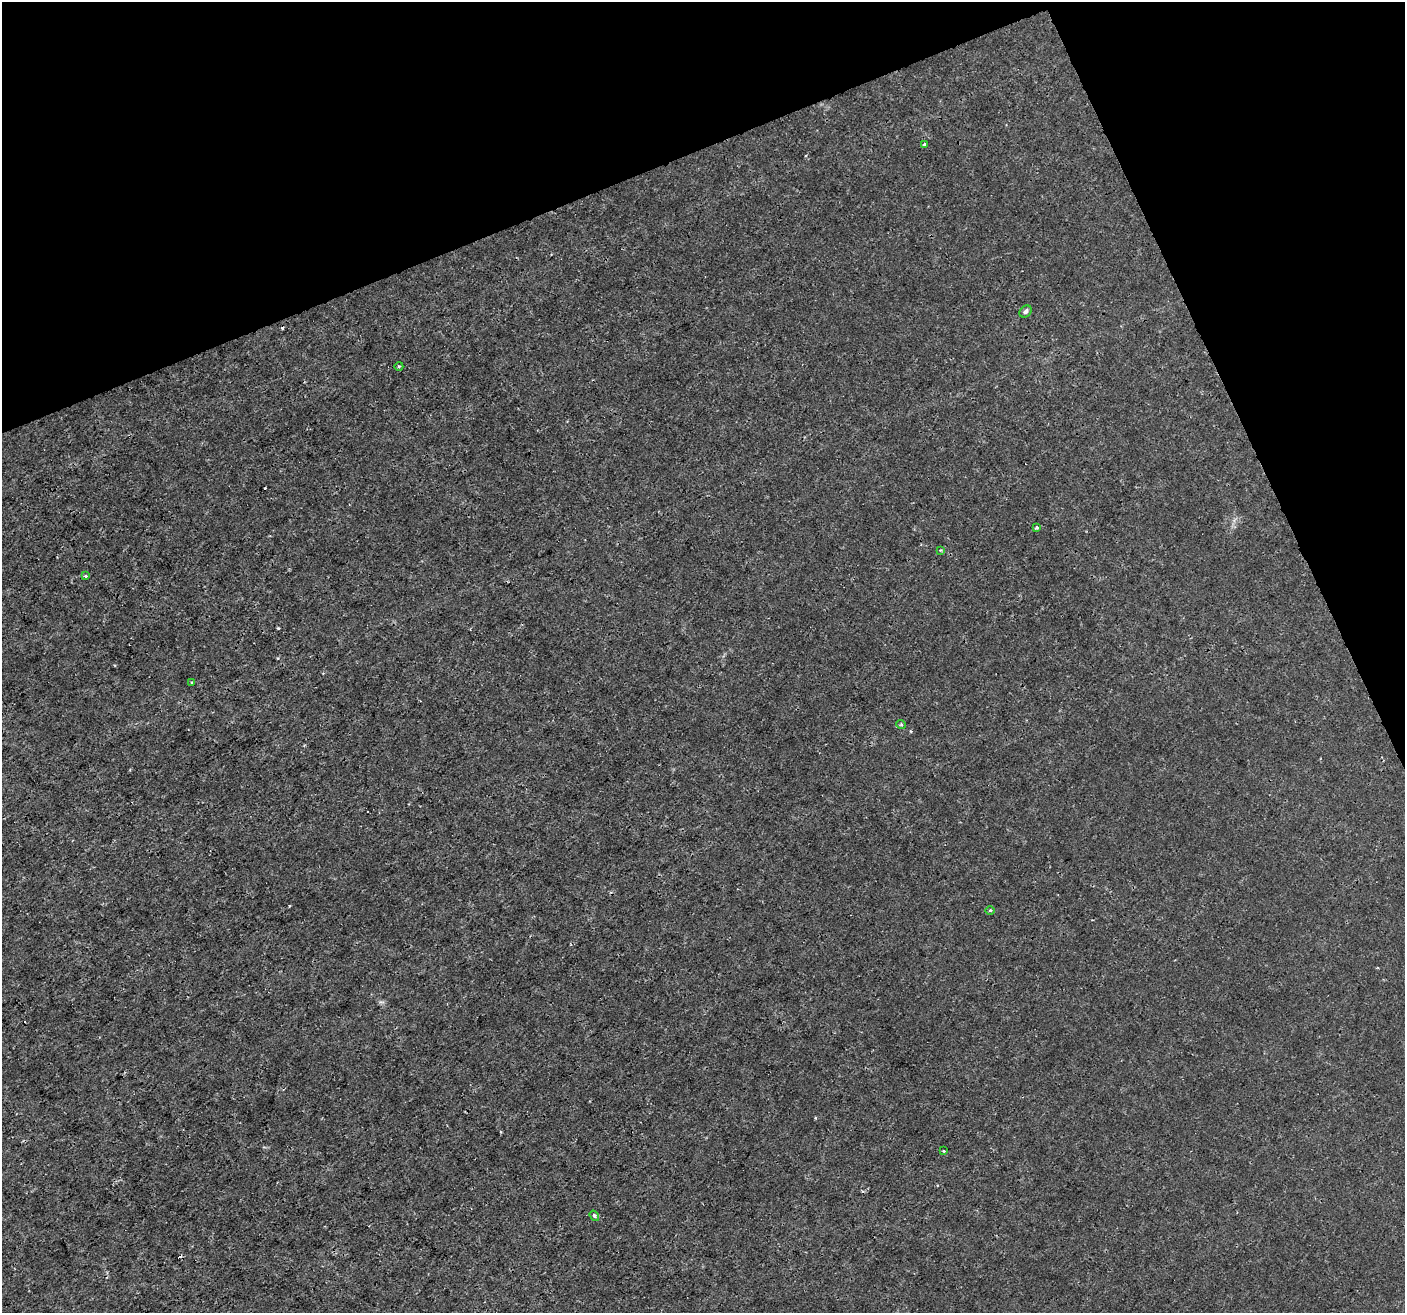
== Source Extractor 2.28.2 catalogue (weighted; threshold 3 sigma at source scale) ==
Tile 3 of 4 x 4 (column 3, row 1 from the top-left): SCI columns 2810-4212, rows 4078-5388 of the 5617 x 5474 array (HDU 1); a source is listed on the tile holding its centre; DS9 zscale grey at full resolution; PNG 1407 x 1315 px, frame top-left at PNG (2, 2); each listed source drawn as its Kron ellipse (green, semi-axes under 4 px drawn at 4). Shown black and unused: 20% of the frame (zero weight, under 3 of 4 exposures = <1% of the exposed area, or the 3 px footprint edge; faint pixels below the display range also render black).
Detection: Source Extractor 2.28.2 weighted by HDU 2 'WHT'; one run over the whole footprint, this tile lists its part. Background -2.14e-04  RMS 7.2e-04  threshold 0.00326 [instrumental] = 3 sigma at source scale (4.5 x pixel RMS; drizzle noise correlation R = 1.50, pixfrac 1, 0.0396/0.0396 arcsec/px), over >= 5 px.
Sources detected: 14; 3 cosmic-ray / hot-pixel residue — neither listed nor drawn; the other 11 listed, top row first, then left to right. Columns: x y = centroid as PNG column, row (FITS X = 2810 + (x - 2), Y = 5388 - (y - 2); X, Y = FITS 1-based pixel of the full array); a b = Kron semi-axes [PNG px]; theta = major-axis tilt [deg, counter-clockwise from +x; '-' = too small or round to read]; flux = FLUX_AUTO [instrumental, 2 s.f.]
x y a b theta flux
924 145 3 3 - 0.19
1026 311 7 5 44 0.17
399 366 4 3 - 0.074
1037 527 3 3 - 0.24
940 550 3 3 - 0.072
86 576 3 3 - 0.12
192 682 3 3 - 0.08
901 724 5 3 - 0.08
990 910 4 3 - 0.072
944 1151 3 3 - 0.068
594 1216 5 4 - 0.16